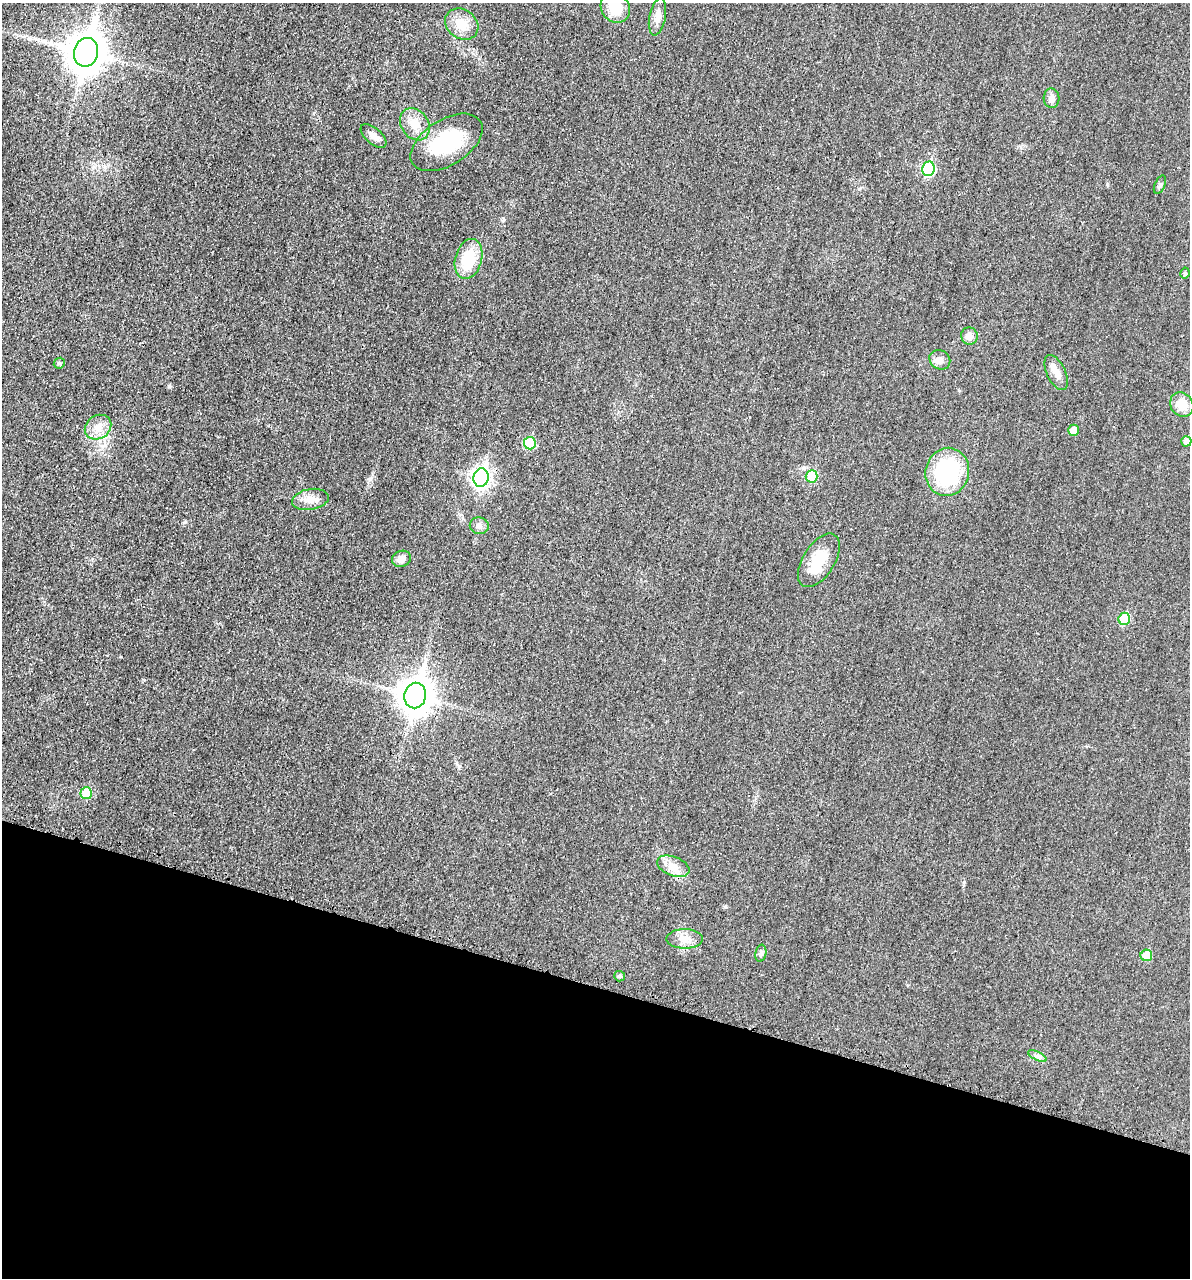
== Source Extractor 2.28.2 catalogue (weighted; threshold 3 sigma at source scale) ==
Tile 15 of 4 x 4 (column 3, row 4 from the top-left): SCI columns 2517-3704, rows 18-1293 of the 5154 x 5142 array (HDU 1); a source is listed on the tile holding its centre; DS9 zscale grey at full resolution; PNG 1192 x 1280 px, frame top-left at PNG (2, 3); each listed source drawn as its Kron ellipse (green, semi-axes under 4 px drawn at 4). Shown black and unused: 23% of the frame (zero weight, under 3 of 4 exposures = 2% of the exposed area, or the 3 px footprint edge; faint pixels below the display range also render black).
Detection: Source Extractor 2.28.2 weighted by HDU 2 'WHT'; one run over the whole footprint, this tile lists its part. Background 0.0179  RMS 0.0055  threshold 0.0248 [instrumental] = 3 sigma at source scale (4.5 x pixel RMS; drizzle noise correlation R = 1.50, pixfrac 1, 0.05/0.05 arcsec/px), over >= 5 px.
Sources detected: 37; all 37 listed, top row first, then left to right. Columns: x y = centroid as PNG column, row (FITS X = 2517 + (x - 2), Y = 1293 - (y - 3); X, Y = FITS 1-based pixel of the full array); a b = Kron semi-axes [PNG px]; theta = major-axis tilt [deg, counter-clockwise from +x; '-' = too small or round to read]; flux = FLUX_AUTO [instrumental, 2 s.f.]
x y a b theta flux
615 8 16 14 -50 12
657 17 19 8 79 4.6
462 24 18 14 -35 9.8
86 52 14 12 77 1300
1052 98 10 8 -87 3.1
415 124 17 13 -54 7.5
373 136 15 8 -40 3.4
447 142 40 22 32 35
929 169 7 6 - 48
1160 185 10 5 65 1.3
469 259 20 13 74 19
1185 273 5 4 - 1.2
969 336 9 8 - 4.1
940 360 11 9 -31 2.9
59 363 6 5 - 0.9
1056 372 19 9 -64 4.9
1182 405 13 11 -54 8
98 427 14 11 34 6.3
1073 430 5 5 - 4.5
1186 441 5 5 - 3
530 443 6 6 - 21
947 472 24 21 77 50
812 476 6 6 - 19
481 478 9 7 79 190
310 499 18 10 10 6
479 526 9 8 - 2.3
401 559 9 8 - 3.7
819 560 30 15 58 15
1124 619 6 5 - 21
415 695 13 11 78 960
86 793 6 6 - 17
673 866 17 9 -21 5.6
685 939 18 10 0 5.8
761 953 8 5 80 1.3
1146 955 6 5 - 10
620 976 5 5 - 1.2
1037 1056 10 4 -25 1.6
Overlapping masked pixels (flux is a lower limit): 1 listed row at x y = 415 695
Isophote crosses this tile's border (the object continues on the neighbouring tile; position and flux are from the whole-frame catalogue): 1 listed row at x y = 615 8
Unlisted compact peaks at least as high as the median listed source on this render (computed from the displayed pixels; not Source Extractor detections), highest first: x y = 185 522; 369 479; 170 387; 964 882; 725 907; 1107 184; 459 766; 144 680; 859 189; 503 220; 959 390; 1021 148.